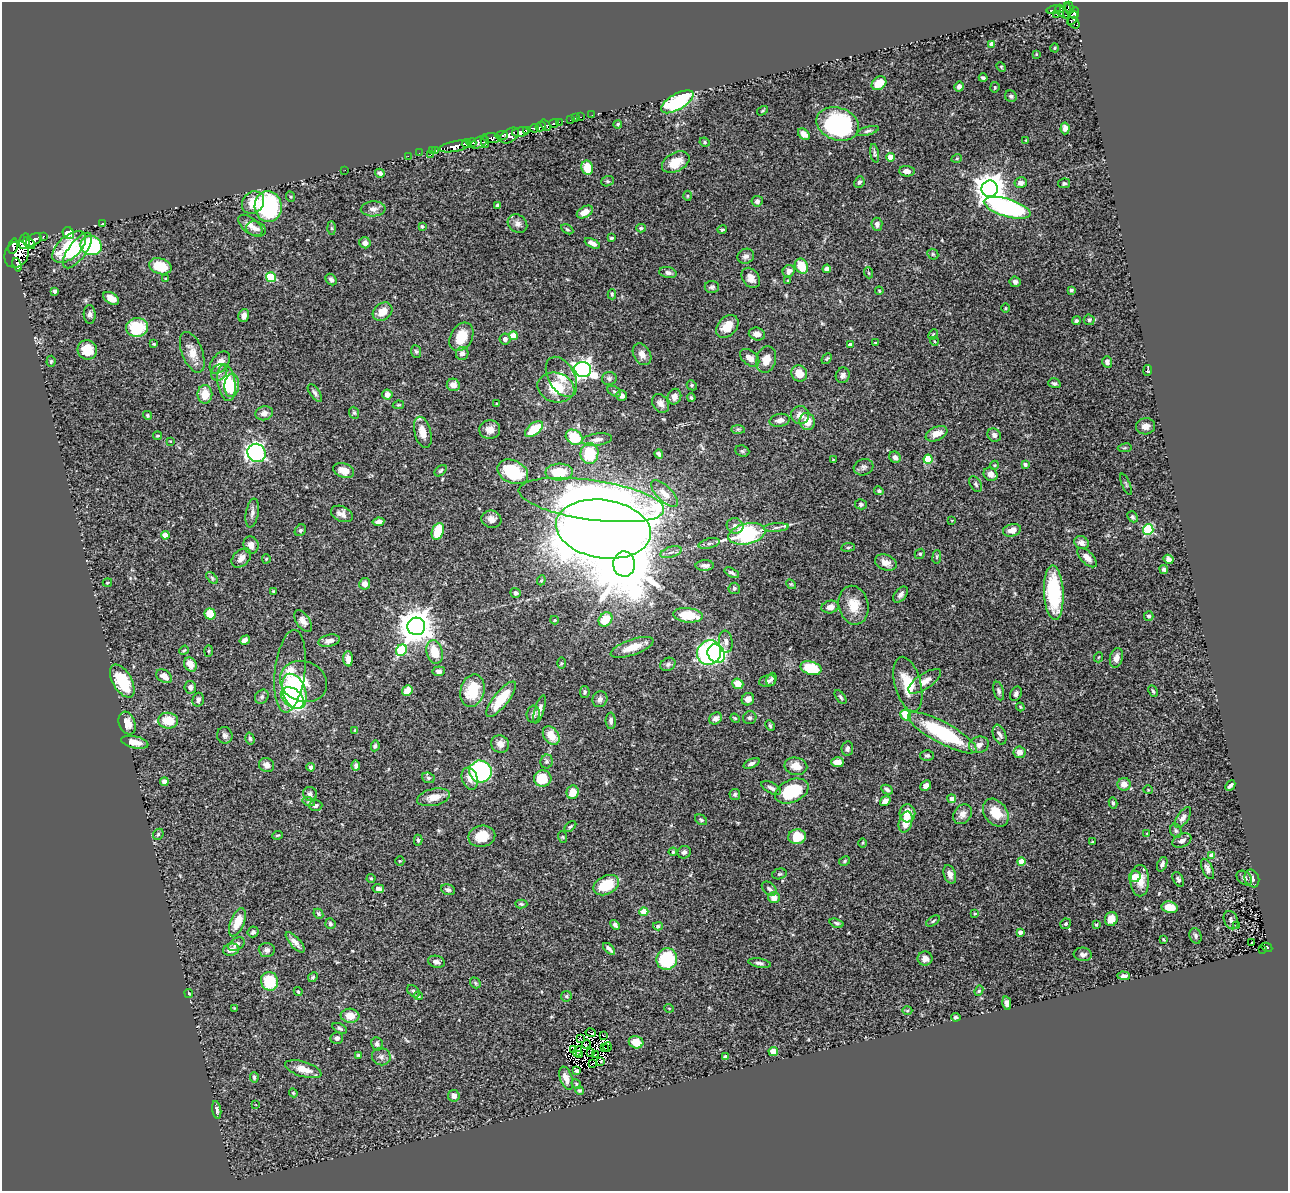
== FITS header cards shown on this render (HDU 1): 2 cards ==
NAXIS1  =                 1286
NAXIS2  =                 1189

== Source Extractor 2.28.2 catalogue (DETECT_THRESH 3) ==
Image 1286 x 1189 px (HDU 1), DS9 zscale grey, 1 PNG px = 1 image px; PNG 1290 x 1193 px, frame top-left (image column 1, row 1189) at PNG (2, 2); each listed source drawn as its Kron ellipse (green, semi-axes under 4 px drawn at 4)
Background 0.734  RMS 0.037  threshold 0.111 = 3 sigma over >= 5 px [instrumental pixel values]
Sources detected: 479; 9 with non-positive FLUX_AUTO (blend fragments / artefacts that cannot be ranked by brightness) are neither listed nor drawn; the other 470 listed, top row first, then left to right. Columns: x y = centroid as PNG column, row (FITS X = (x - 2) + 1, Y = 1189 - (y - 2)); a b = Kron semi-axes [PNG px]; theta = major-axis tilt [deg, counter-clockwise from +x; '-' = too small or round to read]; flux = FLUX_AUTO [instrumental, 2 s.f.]
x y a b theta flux
1069 7 5 3 - 260
1059 8 3 3 - 95
1054 10 7 3 12 82
1067 11 8 3 -88 170
1062 12 8 4 -43 70
1074 13 6 4 62 290
1056 14 3 2 - 5.4
1073 18 7 5 57 230
1074 23 6 5 - 120
992 44 4 4 - 24
1054 48 4 3 - 2.1
1036 54 4 2 - 1.8
1001 67 5 4 - 2.8
983 78 4 3 - 4.7
879 83 8 6 37 41
959 87 5 4 - 10
995 87 5 4 - 2.7
1011 96 6 5 - 6
677 102 18 8 30 190
762 111 6 3 32 2.6
592 115 2 2 - 3.4
581 117 3 2 - 20
575 118 3 2 - 26
571 120 3 3 - 52
559 122 2 2 - 19
554 124 5 3 - 190
618 124 4 4 - 4.1
838 124 22 16 -19 350
546 125 6 3 -49 450
541 127 5 4 - 690
534 128 4 3 - 510
1065 128 6 4 86 11
527 130 4 3 - 250
868 131 11 4 16 5.7
520 132 8 5 12 1600
804 134 7 4 -42 12
501 135 6 3 2 450
510 136 10 6 32 1100
491 138 8 5 -4 650
1026 140 3 3 - 1.8
479 142 9 5 25 420
485 142 7 3 -83 370
705 142 5 4 - 3.3
471 143 5 3 - 530
466 144 4 4 - 680
455 146 15 5 11 1500
432 150 3 2 - 22
436 150 3 2 - 28
419 153 2 2 - 11
875 153 9 4 -80 4.5
430 155 3 2 - 89
408 156 2 2 - 12
891 157 4 4 - 43
957 158 5 3 - 2.4
676 162 15 9 28 42
587 168 7 6 - 42
345 170 2 2 - 5.3
907 171 8 5 -3 13
380 173 5 3 - 6.7
607 181 6 5 - 3.6
859 182 6 5 - 5.6
1021 183 6 5 - 13
1064 183 6 5 - 4.4
990 189 8 8 - 3400
688 196 5 3 - 2.3
291 197 5 3 - 2.6
757 201 5 5 - 6.8
253 203 12 10 47 40
497 206 4 3 - 4.6
268 207 15 13 -85 300
1007 208 24 9 -16 450
373 209 12 7 2 13
585 212 9 5 29 24
102 224 3 2 - 2.6
517 224 10 8 -36 13
877 224 6 5 - 8.1
250 225 14 7 -38 19
422 226 4 3 - 3.4
332 228 7 4 -89 4.3
641 228 5 4 - 4
256 229 10 7 -15 10
567 229 7 4 -30 3.3
722 230 5 3 - 2.7
68 233 6 5 - 39
43 236 3 3 - 70
611 238 3 3 - 3.8
34 240 8 5 36 1200
24 241 8 5 74 900
29 243 7 4 -48 1200
365 243 6 5 - 12
592 243 8 4 -26 12
13 246 8 4 75 830
91 246 11 9 -19 260
69 247 20 11 42 130
77 250 21 9 53 43
16 254 14 11 59 2800
933 254 6 5 - 3.5
746 256 9 7 26 10
17 265 7 3 -70 190
160 266 11 8 -15 67
801 266 8 6 -59 57
827 269 4 4 - 27
789 271 6 5 - 14
668 273 9 5 -11 8.8
869 273 5 3 - 2.5
271 277 5 5 - 130
166 278 3 3 - 3.1
751 278 11 8 -55 17
331 280 6 5 - 7.7
788 281 3 2 - 2
1015 282 5 5 - 7.1
712 287 7 6 - 5.3
1071 290 4 3 - 3.2
55 291 4 3 - 8.6
879 291 4 3 - 2.2
612 294 5 4 - 2.8
111 298 9 5 -31 21
1006 308 4 3 - 2.1
383 312 10 8 39 28
90 314 9 6 -86 7.6
244 315 6 5 - 12
1089 320 5 5 - 6.2
1076 321 4 4 - 4.1
727 326 13 9 47 33
137 328 11 9 10 110
757 334 8 6 -14 15
933 335 5 3 - 2.9
513 336 4 4 - 45
461 337 15 11 60 54
505 339 5 5 - 9.7
934 341 4 3 - 2
875 342 4 2 - 1.9
154 344 3 3 - 2.7
850 345 4 4 - 10
87 350 10 9 - 42
416 351 6 5 - 4.7
192 352 21 10 -69 31
462 353 6 6 - 11
642 354 11 8 -59 16
750 358 11 7 -39 18
766 359 13 9 74 27
827 359 6 4 49 3.6
51 361 5 4 - 3.4
1107 362 6 5 - 8.7
220 363 13 8 52 25
583 369 8 7 - 1000
1148 370 5 2 - 3.1
219 372 9 7 51 11
799 374 8 7 - 36
843 375 8 7 - 7.9
561 377 22 13 -61 38
609 378 7 6 - 7.6
226 383 18 9 -81 84
1054 383 6 4 -15 4.9
232 385 12 7 86 51
453 385 6 6 - 16
692 385 5 4 - 3.7
556 387 19 14 -15 78
614 391 7 4 -28 4.3
315 393 10 5 -54 7.1
205 394 9 7 90 41
387 395 5 5 - 16
621 396 5 5 - 10
674 397 8 6 69 16
691 398 4 4 - 4.2
661 403 10 7 -60 14
497 404 3 3 - 2.6
398 405 6 4 10 2.8
264 413 9 7 16 13
354 413 6 4 -68 3.7
147 415 5 4 - 2.8
800 415 9 9 - 16
780 420 10 6 11 11
807 421 8 7 - 30
1145 426 9 8 - 16
534 429 10 6 38 70
738 429 7 4 -1 4.4
490 430 10 9 - 19
423 432 16 8 -75 34
937 434 11 6 24 26
994 435 7 6 - 8.6
158 436 4 3 - 3.1
574 437 9 7 -35 80
597 439 15 6 8 12
170 441 4 2 - 1.6
1125 448 7 3 9 3.1
742 451 7 5 -21 4.8
257 453 9 9 - 590
589 454 10 9 - 88
659 454 4 4 - 7.8
895 457 6 5 - 11
928 459 4 4 - 59
833 460 3 2 - 1.4
1025 464 4 3 - 7
995 465 4 3 - 2
864 467 10 8 18 8.2
344 470 11 7 -21 26
441 471 7 4 41 4.1
513 472 16 11 -25 110
559 472 13 8 2 63
991 474 7 6 - 12
976 484 8 5 -60 6.2
1126 484 11 3 -67 4.2
879 491 5 4 - 4.4
664 493 17 7 -45 25
591 500 73 20 -8 1900
861 504 6 5 - 4.7
252 513 14 6 79 10
342 514 11 7 -24 15
1133 517 6 4 -49 4.2
491 519 10 8 -17 14
952 520 2 2 - 1.5
378 522 6 4 9 9.3
735 526 8 7 - 13
776 527 12 4 4 9.3
603 529 48 29 -9 7400
300 530 6 5 - 4.8
1012 530 9 6 15 19
1148 530 5 5 - 200
438 531 9 6 70 70
747 534 19 10 13 250
165 535 4 4 - 29
709 543 11 5 14 6.9
1082 543 7 6 - 11
251 545 9 7 -74 17
848 547 7 3 8 2.8
671 552 11 5 18 8.4
920 554 5 4 - 3.5
937 557 7 3 82 2.9
241 558 11 7 44 16
1087 558 12 6 -45 18
266 559 4 4 - 2.7
1169 559 5 4 - 9.9
886 563 11 7 -22 16
624 564 12 11 - 19000
705 565 9 5 1 9.4
1164 569 4 4 - 5.6
732 573 8 4 -27 5.2
212 578 7 4 -47 3.9
541 580 5 4 - 3
107 583 5 2 - 2.1
365 584 5 5 - 15
791 584 5 4 - 2.7
734 588 5 5 - 5.1
273 592 3 3 - 3.5
516 593 5 4 - 6.1
1054 593 27 10 -87 180
901 595 9 5 50 9.6
854 605 19 15 -78 49
830 607 9 6 12 11
210 614 6 5 - 52
688 615 15 7 -6 72
1149 616 5 4 - 5.2
605 619 8 6 50 49
555 620 4 4 - 2.6
303 621 12 6 -57 14
416 626 9 8 - 4900
245 640 5 4 - 9.1
329 641 11 6 12 13
726 642 11 7 -83 11
632 647 22 8 19 34
184 650 5 4 - 2.9
401 650 6 5 - 150
209 651 5 3 - 2.8
435 652 12 8 -74 52
709 653 13 11 55 660
716 654 10 8 -51 270
1099 657 5 3 - 2.3
1116 658 10 6 76 17
348 659 7 4 -87 14
561 663 6 4 90 2.8
190 664 7 6 - 27
668 664 8 6 26 6.4
811 668 11 6 -16 98
290 671 41 15 83 66
439 671 6 5 - 8
164 676 9 6 -34 18
771 679 7 5 66 5.7
122 681 18 9 -60 110
303 681 24 20 -22 55
767 681 8 6 11 10
925 681 19 7 34 21
738 684 5 5 - 39
908 684 28 13 -75 69
190 687 6 5 - 11
294 691 18 11 -70 390
407 691 6 5 - 32
472 691 16 12 75 82
999 691 9 5 -74 6.8
1153 691 6 3 -65 3.6
585 692 6 5 - 4.7
1016 694 7 5 63 6.7
262 697 7 6 - 6.4
841 697 8 4 -53 4.6
292 698 13 9 -38 220
501 699 22 7 51 72
600 699 8 7 - 8.6
748 699 6 6 - 20
198 700 7 5 72 8.2
1020 707 4 3 - 2.6
540 709 14 4 73 10
533 714 8 6 85 8.5
906 715 6 5 - 62
716 718 7 5 37 11
735 718 5 4 - 2.8
750 718 7 6 - 6.9
168 721 10 8 -6 52
611 721 8 5 -87 7.2
127 723 12 8 -70 27
770 726 5 3 - 3.8
355 730 3 3 - 2
942 733 39 10 -28 230
225 735 8 7 - 8.8
551 735 10 7 -54 41
999 735 10 6 -70 9
250 739 6 4 -74 4.3
135 742 14 6 -12 26
500 744 9 8 - 17
979 745 10 8 16 15
375 746 5 3 - 4
847 748 7 5 81 7.6
1019 752 6 6 - 14
927 755 6 5 - 5.4
547 761 7 6 - 5.5
837 762 6 5 - 30
752 763 8 4 24 7.6
267 765 8 7 - 15
356 766 5 4 - 6.6
796 766 11 8 -11 27
311 767 4 4 - 12
480 771 11 11 - 310
428 778 6 5 - 5.1
543 778 9 8 - 68
470 779 11 8 -71 18
164 782 4 4 - 20
1124 784 6 6 - 16
926 786 6 4 45 9.8
1230 786 6 3 47 6.9
771 788 11 5 -29 9
887 789 6 4 -28 5.5
1148 790 4 4 - 2.4
792 791 17 11 24 130
573 792 7 6 - 36
310 794 7 6 - 8.5
735 794 5 5 - 4.6
434 797 17 8 13 29
952 799 4 4 - 16
885 801 6 4 35 14
309 802 6 4 -18 3.7
1113 803 5 4 - 4.8
316 806 7 5 3 7.9
907 813 9 8 - 31
996 813 15 11 -52 52
962 814 10 8 52 14
1183 818 12 5 56 12
701 820 6 4 -31 4.3
906 822 11 6 74 41
570 826 7 4 41 3.9
1176 831 7 5 -73 5.1
1147 833 2 2 - 1.7
158 834 6 5 - 4.3
278 835 5 3 - 2.9
482 836 13 10 11 43
563 837 6 3 -71 2.5
797 837 9 7 12 63
418 840 5 4 - 3.6
1182 841 10 6 25 13
1092 842 3 2 - 2
862 843 5 3 - 2.3
673 852 4 3 - 2.8
684 852 7 6 - 6.9
1212 855 4 4 - 25
400 861 5 4 - 2.2
845 861 6 4 29 3.5
1021 861 4 4 - 41
1162 864 7 4 68 7.7
1208 869 11 5 -64 9.6
779 874 7 5 15 4.8
950 874 9 6 -71 13
1135 877 6 5 - 30
371 878 4 4 - 2.6
1244 878 9 6 -41 8.9
1252 878 9 7 -67 11
1178 879 8 5 -60 5.7
1140 881 16 9 89 37
606 885 13 9 28 78
378 889 5 4 - 9.7
769 889 8 5 -40 7.2
448 890 7 5 -18 6.4
774 898 6 5 - 19
521 904 6 4 -3 3.8
1170 907 8 5 -10 38
644 912 4 4 - 47
975 913 4 3 - 2.6
318 914 5 4 - 3.5
1111 919 7 6 - 25
1231 920 9 6 -65 7.4
933 921 8 3 33 3.7
237 922 15 7 67 40
837 923 7 4 -18 5.3
330 924 5 5 - 4.9
1066 924 5 5 - 4.2
615 925 5 4 - 7.5
1096 925 3 2 - 2.6
1237 925 4 3 - 19
658 926 5 4 - 3.8
253 932 5 5 - 7.1
1020 932 4 3 - 11
1196 936 8 6 -73 6.1
1163 939 3 2 - 2.2
295 942 13 5 -48 13
1251 943 3 3 - 5.5
236 944 9 6 32 12
1267 947 6 3 -26 63
609 949 7 3 -44 8.8
1263 949 2 2 - 5.3
231 950 8 6 13 15
267 950 8 7 - 9
1083 954 9 6 -5 9.3
667 959 11 10 - 130
925 959 7 7 - 15
436 962 8 6 -16 8.9
759 963 11 4 -10 7.6
1124 976 6 3 -1 5.6
313 977 5 4 - 3.5
269 981 9 8 - 98
475 983 6 4 -49 3.6
414 991 7 5 -41 5
979 991 5 4 - 3.8
298 992 5 3 - 3.2
189 993 4 3 - 2.3
418 996 4 4 - 4.5
566 996 5 5 - 3.7
1007 1003 7 4 -78 8.1
234 1008 3 3 - 2.1
669 1008 5 3 - 1.9
907 1011 5 3 - 2.9
350 1016 9 7 -6 35
956 1017 5 3 - 3.8
340 1028 8 4 -27 4.6
591 1033 5 2 - 2.3
604 1036 2 2 - 1.4
337 1038 6 6 - 8.8
581 1039 3 2 - 2.5
636 1042 7 6 - 40
377 1044 7 6 - 7.5
586 1044 5 2 - 2.9
608 1047 5 2 - 1.7
604 1048 3 2 - 0.12
573 1050 3 2 - 2.3
578 1051 5 3 - 2.2
773 1051 5 4 - 26
591 1052 3 2 - 1.1
596 1054 4 2 - 1.8
358 1055 4 3 - 3
579 1055 3 2 - 1.6
381 1057 9 8 - 10
725 1057 4 3 - 12
601 1061 3 2 - 1.6
593 1063 3 2 - 3.8
303 1069 19 7 -17 29
577 1071 3 3 - 6.1
254 1077 5 3 - 4.3
566 1078 12 6 -70 22
576 1084 5 4 - 2.8
580 1090 4 4 - 3.3
293 1093 4 4 - 2.4
454 1096 6 5 - 11
256 1105 3 3 - 3
217 1110 9 4 -80 7.2
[9 non-positive-flux detections neither listed nor drawn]